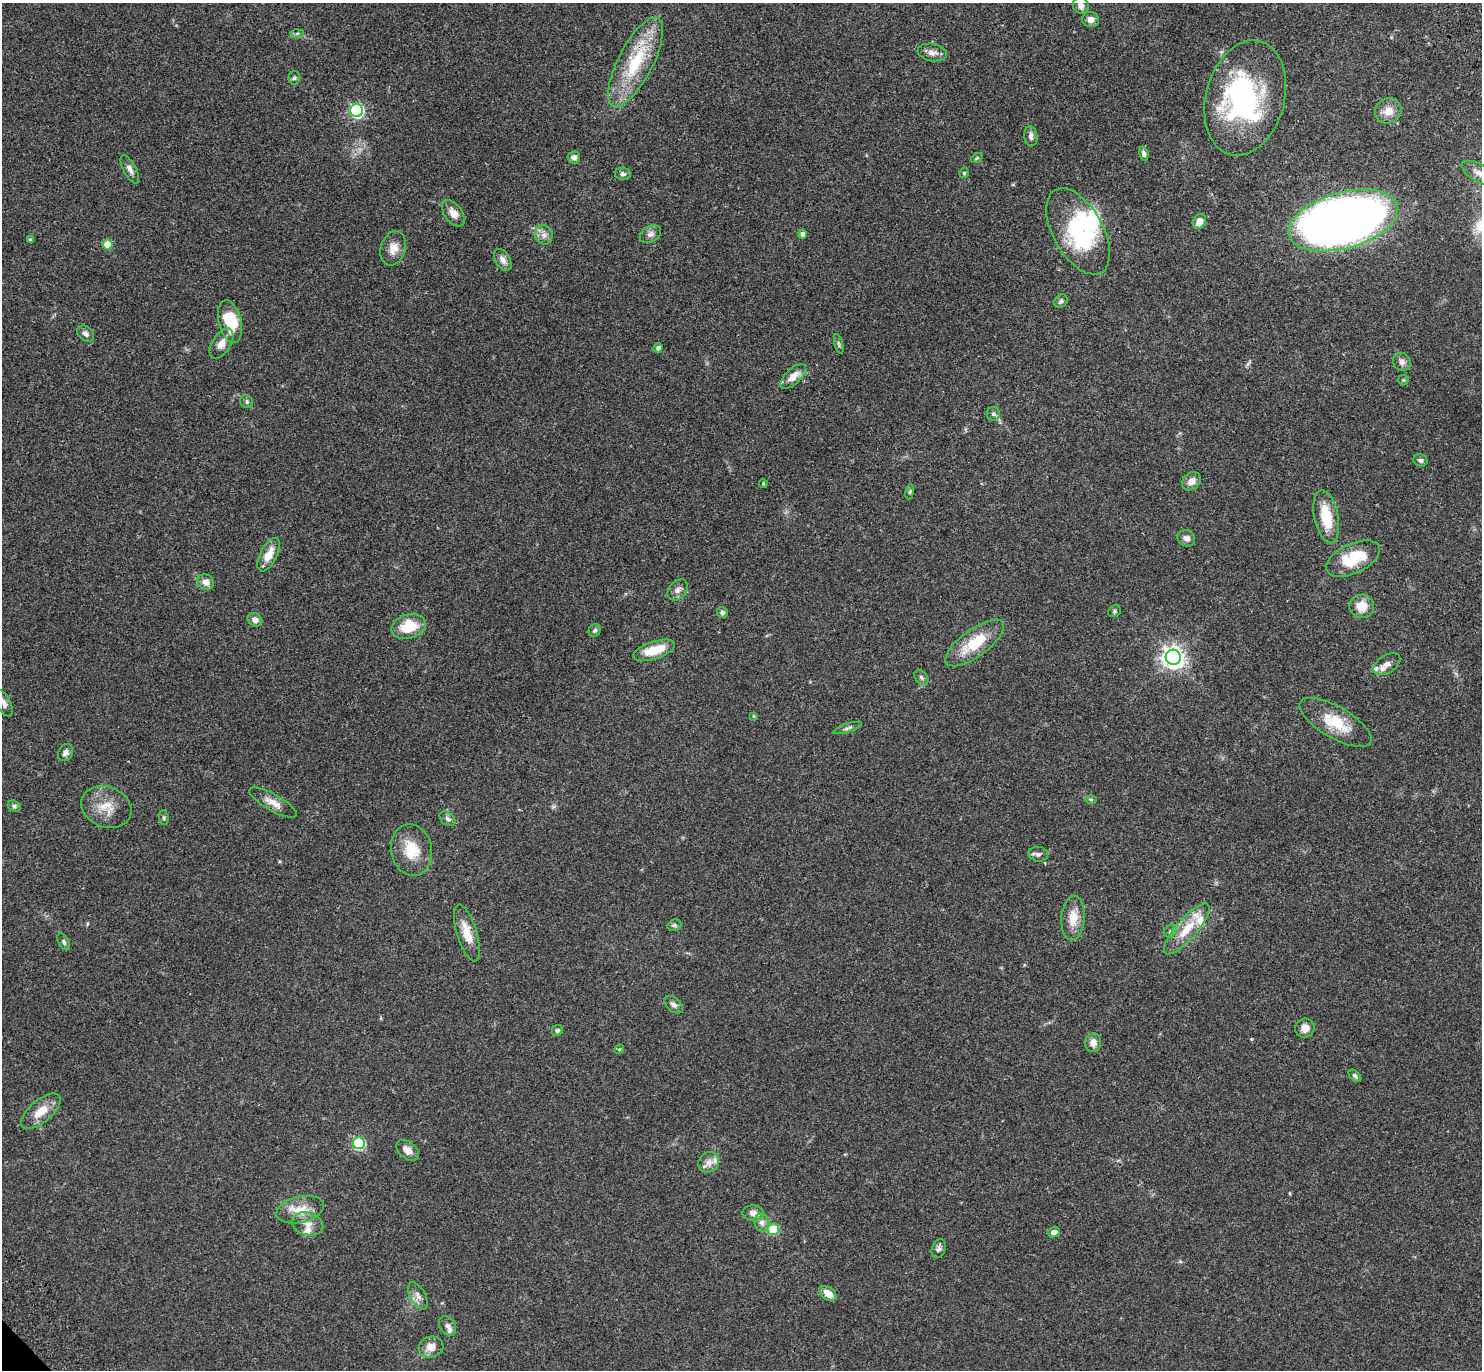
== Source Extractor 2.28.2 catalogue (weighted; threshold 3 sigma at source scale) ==
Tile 10 of 4 x 4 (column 2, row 3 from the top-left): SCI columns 1577-3056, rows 1614-2981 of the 6115 x 6104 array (HDU 1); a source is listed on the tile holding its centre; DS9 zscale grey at full resolution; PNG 1484 x 1372 px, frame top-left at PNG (2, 3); each listed source drawn as its Kron ellipse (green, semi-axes under 4 px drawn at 4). Shown black and unused: <1% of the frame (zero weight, under 3 of 4 exposures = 6% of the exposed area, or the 3 px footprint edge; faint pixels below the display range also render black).
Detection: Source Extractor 2.28.2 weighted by HDU 2 'WHT'; one run over the whole footprint, this tile lists its part. Background 0.0501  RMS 0.0055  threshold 0.0245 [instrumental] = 3 sigma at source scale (4.5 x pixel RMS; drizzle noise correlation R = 1.50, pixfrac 1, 0.05/0.05 arcsec/px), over >= 5 px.
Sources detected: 106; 1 inside a brighter object's white glare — neither listed nor drawn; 5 inside a brighter listed object's ellipse — not listed separately; the other 100 listed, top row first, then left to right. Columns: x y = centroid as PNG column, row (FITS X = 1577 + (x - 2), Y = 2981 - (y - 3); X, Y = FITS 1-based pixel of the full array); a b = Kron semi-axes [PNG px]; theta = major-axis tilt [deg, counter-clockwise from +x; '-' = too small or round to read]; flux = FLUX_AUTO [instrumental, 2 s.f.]
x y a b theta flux
1081 5 8 7 - 2.4
1091 20 8 7 - 2.9
297 33 6 4 2 0.91
932 52 15 8 -9 3.2
636 62 49 17 63 33
294 78 7 5 87 0.98
1245 98 58 39 75 90
357 111 6 6 - 89
1388 111 13 12 - 5.9
1031 136 10 6 -83 2.3
1144 154 7 4 -77 1.7
574 157 6 6 - 1.9
977 158 6 4 37 0.67
130 169 15 6 -61 2.5
964 173 5 5 - 0.7
1479 173 20 8 -30 5.5
623 174 8 6 -6 1.4
453 213 15 8 -54 4.3
1343 220 56 28 16 580
1199 221 8 6 61 4.5
1078 231 47 25 -61 53
650 234 11 8 32 2.5
802 234 4 4 - 1.9
544 235 9 8 - 2.9
30 240 4 3 - 0.93
108 245 5 5 - 12
393 248 17 12 72 5.5
503 260 12 7 -59 2.8
1061 301 7 6 - 1.2
230 322 22 11 -76 20
85 333 9 7 -40 2
222 344 17 9 57 4.4
839 344 10 4 -74 1.1
658 348 4 4 - 1.7
1402 362 9 8 - 2.3
793 377 16 7 44 5.3
1403 380 5 5 - 0.62
247 402 7 6 - 1.2
993 414 7 6 - 1.3
1420 460 7 6 - 1.2
1191 481 10 8 41 3.8
763 483 5 3 - 0.52
910 492 7 4 81 0.75
1326 517 27 12 -78 16
1186 538 9 8 - 2.4
269 555 18 8 62 7.8
1353 559 29 14 25 22
206 582 8 7 - 3.8
678 590 12 8 47 2.6
1362 606 12 11 - 7.8
1115 611 7 5 35 0.89
722 612 5 5 - 1.3
255 620 7 6 - 2.6
409 626 18 12 14 16
595 630 6 5 - 1.2
975 643 35 13 36 19
654 650 22 8 19 12
1173 657 8 7 - 350
1387 664 15 8 33 3.3
921 677 8 6 -52 1.4
4 703 14 7 -65 2.8
754 716 4 3 - 0.64
1335 722 41 15 -30 16
847 728 15 3 18 1.4
66 753 9 7 58 2.1
1091 800 6 4 -1 0.63
273 802 27 8 -30 5.4
14 806 7 5 -18 1.2
106 807 26 20 -23 11
164 818 7 4 -84 0.85
447 819 9 6 -39 1.5
412 850 26 20 -78 14
1038 854 10 7 -7 1.7
1073 918 22 11 86 8.4
674 925 7 5 20 1.1
1187 929 32 10 49 13
1170 931 7 5 45 1.2
467 933 30 10 -73 9.2
64 942 9 5 -62 1.1
673 1005 11 6 -40 2.1
1305 1028 10 9 - 4.2
557 1030 6 5 - 1.2
1093 1043 9 8 - 4
619 1049 5 4 - 0.61
1355 1076 7 4 -44 1.2
41 1111 24 11 40 8.5
359 1143 6 6 - 50
408 1150 13 8 -39 3.8
709 1162 10 10 - 3.5
300 1210 24 13 13 9.2
753 1213 11 7 -4 3.1
762 1222 9 7 -78 2.6
307 1224 16 11 -15 5.2
773 1229 6 6 - 15
1054 1232 6 5 - 2.6
939 1249 10 6 69 1.7
828 1294 9 6 -37 6
418 1296 15 7 -61 3.2
447 1326 10 7 -55 2.6
431 1347 12 10 17 5.2
Overlapping masked pixels (flux is a lower limit): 1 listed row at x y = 636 62
Isophote crosses this tile's border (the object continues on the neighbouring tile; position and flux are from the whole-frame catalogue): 2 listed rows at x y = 1479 173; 4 703